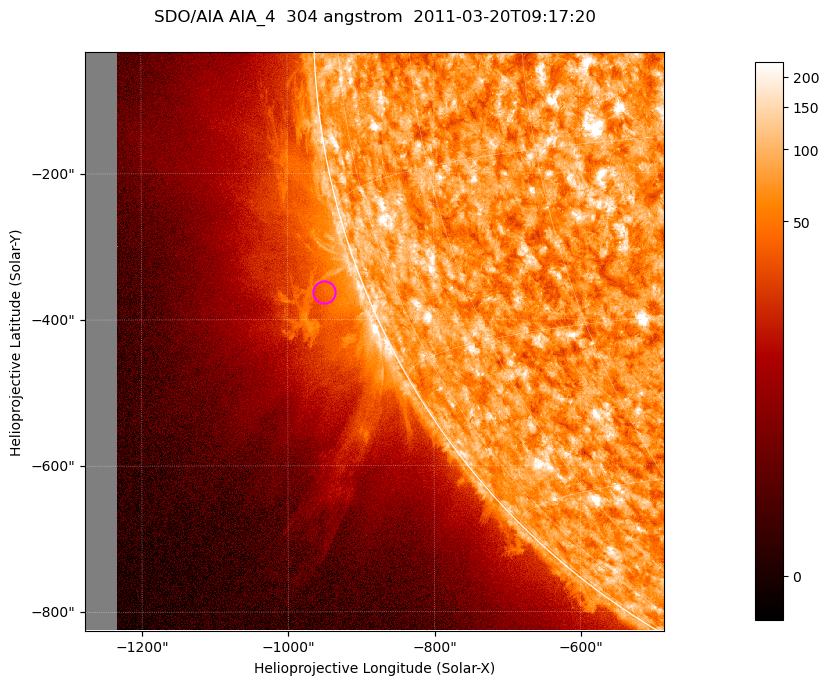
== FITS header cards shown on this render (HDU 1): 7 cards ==
TELESCOP= 'SDO/AIA '           / For AIA: SDO/AIA
INSTRUME= 'AIA_4   '           / For AIA: AIA_ATA1, AIA_ATA2, AIA_ATA3 or AIA_AT
WAVELNTH=                  304 / [angstrom] Wavelength
WAVEUNIT= 'angstrom'           / Wavelength unit: angstrom
DATE-OBS= '2011-03-20T09:17:20.123' / [ISO] Date when observation started; ISO 8
CTYPE1  = 'HPLN-TAN'           / CTYPE1; Typically HPLN
CTYPE2  = 'HPLT-TAN'           / CTYPE2; Typically HPLT

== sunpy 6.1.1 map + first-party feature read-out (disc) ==
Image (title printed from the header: SDO/AIA AIA_4  304 angstrom  2011-03-20T09:17:20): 1320 x 1320 px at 0.6 arcsec/px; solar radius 964 arcsec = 1605 px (partial field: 9.1% of the solar disc is inside the frame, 42% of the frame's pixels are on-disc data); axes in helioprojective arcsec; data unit not stated in the header (colour bar unlabelled)
Orientation: roll -0.132 deg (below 1 deg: not rotated)
Missing data: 5.5% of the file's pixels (0.0% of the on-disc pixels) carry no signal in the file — blank (NaN) pixels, whole columns, Tx -1278..-1232 arcsec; drawn neutral grey and excluded from every search
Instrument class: DISC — disc imager (sunpy class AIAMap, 304 A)
Bright regions (active regions / flare kernels): reference = the on-disc median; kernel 11 px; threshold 5 sigma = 118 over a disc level ~73.6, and >= 1.15x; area >= 1742 px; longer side >= 16 px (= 9.6 arcsec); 0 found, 0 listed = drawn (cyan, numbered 1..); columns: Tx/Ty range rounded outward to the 2 arcsec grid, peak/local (2 s.f.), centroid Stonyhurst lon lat
Off-limb structures (1.02-1.3 R_sun): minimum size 400 px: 5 found; the strongest spans PA ~100..120 deg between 1.02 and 1.15 R_sun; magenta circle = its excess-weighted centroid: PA ~110 deg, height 1.06 R_sun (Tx ~-950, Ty ~-362 arcsec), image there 1.9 x the reference